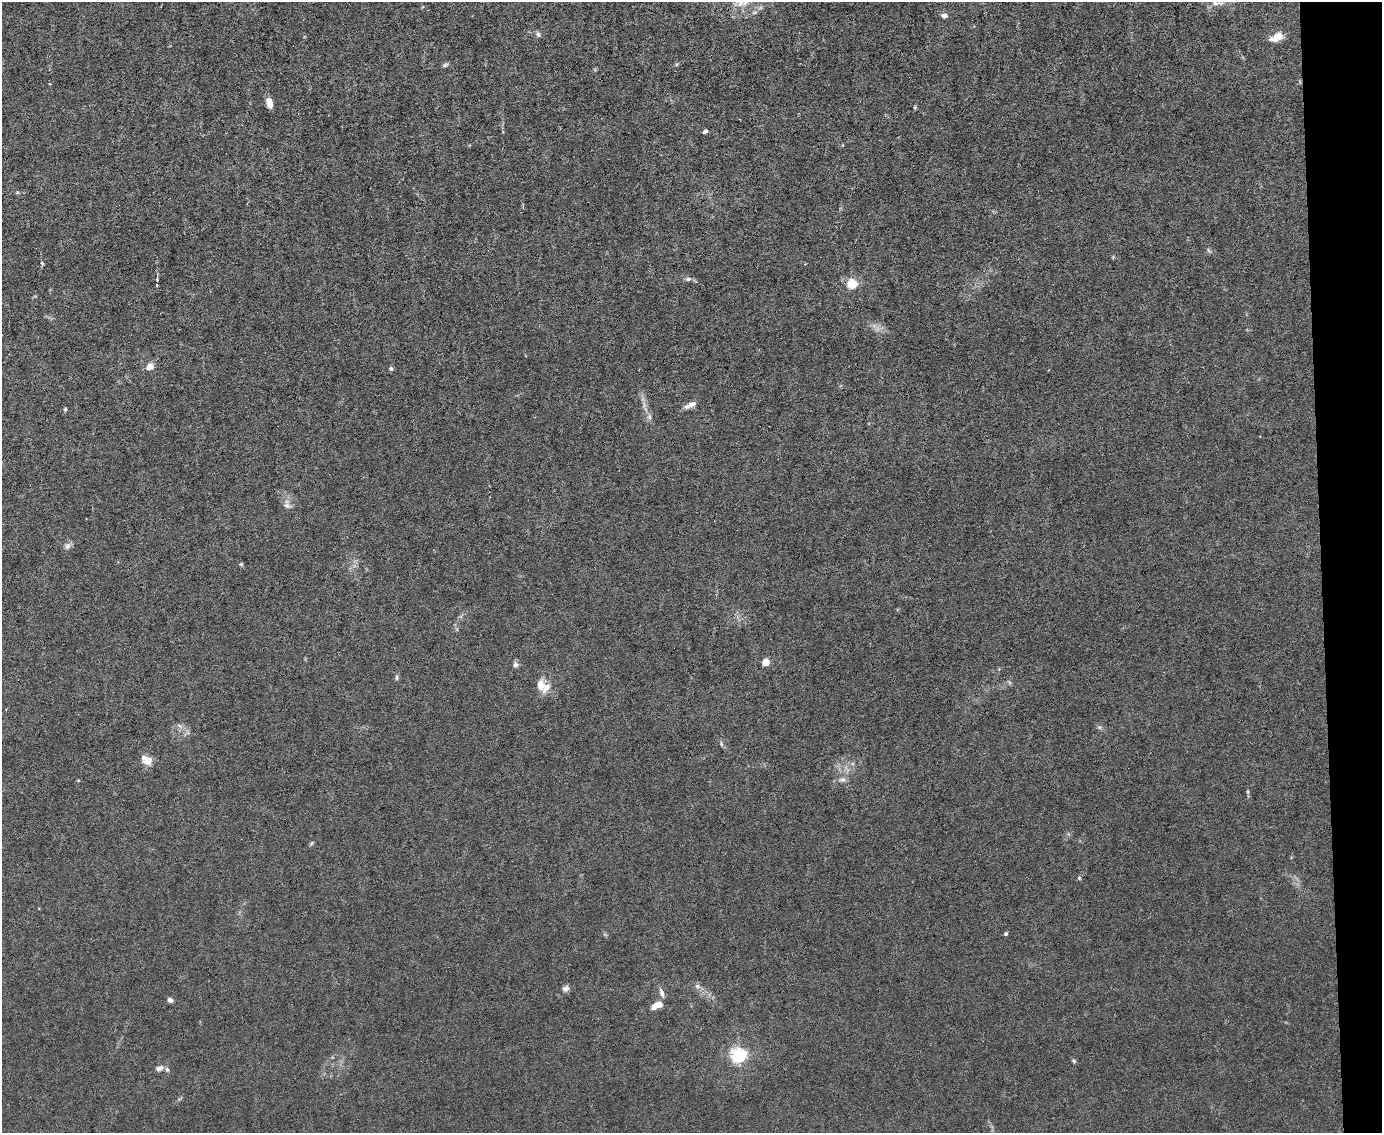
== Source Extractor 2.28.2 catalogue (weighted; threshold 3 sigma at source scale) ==
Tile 9 of 3 x 4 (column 3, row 3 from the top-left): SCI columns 2992-4371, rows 1132-2262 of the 4496 x 4523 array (HDU 1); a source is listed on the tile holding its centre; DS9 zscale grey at full resolution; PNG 1384 x 1135 px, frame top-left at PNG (2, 2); no overlay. Shown black and unused: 4% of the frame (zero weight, under 3 of 6 exposures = <1% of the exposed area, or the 3 px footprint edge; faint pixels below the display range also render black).
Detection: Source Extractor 2.28.2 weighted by HDU 2 'WHT'; one run over the whole footprint, this tile lists its part. Background 0.0185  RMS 0.0027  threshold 0.0112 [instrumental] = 3 sigma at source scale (4.09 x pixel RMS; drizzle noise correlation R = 1.36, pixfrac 0.8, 0.05/0.05 arcsec/px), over >= 5 px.
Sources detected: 52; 1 cosmic-ray / hot-pixel residue — not listed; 4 inside a brighter listed object's ellipse — not listed separately; the other 47 listed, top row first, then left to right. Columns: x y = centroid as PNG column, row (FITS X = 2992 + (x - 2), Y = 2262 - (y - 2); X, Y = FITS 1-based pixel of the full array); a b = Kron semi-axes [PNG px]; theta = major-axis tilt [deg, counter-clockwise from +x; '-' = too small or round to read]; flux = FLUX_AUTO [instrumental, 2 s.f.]
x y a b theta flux
1215 3 9 7 0 1.1
944 16 7 5 -11 1.2
538 34 8 6 -48 0.74
1276 37 16 8 26 3.4
677 64 5 5 - 0.37
445 65 9 5 23 0.59
50 84 3 2 - 0.21
269 103 9 5 -76 3.2
915 107 5 4 - 0.31
705 131 5 4 - 0.71
17 193 6 4 19 0.3
42 263 5 4 - 0.39
805 264 3 3 - 0.18
688 279 9 5 10 0.73
851 284 5 5 - 22
877 328 9 6 83 1.1
150 367 9 8 - 2.1
391 369 5 5 - 0.62
691 404 14 7 15 1.3
644 405 13 6 -84 1.4
65 409 5 4 - 0.42
649 417 8 6 79 0.84
287 505 12 7 -24 1.1
68 546 10 7 47 1.1
241 564 6 5 - 0.42
766 662 5 4 - 7.2
516 664 7 6 - 0.84
397 677 9 4 90 0.53
541 685 15 10 -73 3.2
180 726 8 4 -31 0.76
1099 727 7 4 -18 0.49
721 744 9 3 -77 0.45
147 761 13 11 14 2.3
842 780 11 7 2 1.3
1248 792 5 3 - 0.32
312 843 6 5 - 0.38
1079 878 5 4 - 0.36
1006 934 5 4 - 0.46
697 986 8 6 -16 0.91
565 989 9 8 - 0.98
661 993 13 6 -73 1.2
170 1000 6 5 - 1
656 1006 13 6 23 3.4
739 1055 6 6 - 77
1074 1061 5 5 - 0.4
159 1068 11 7 21 1.3
179 1099 8 3 25 0.4